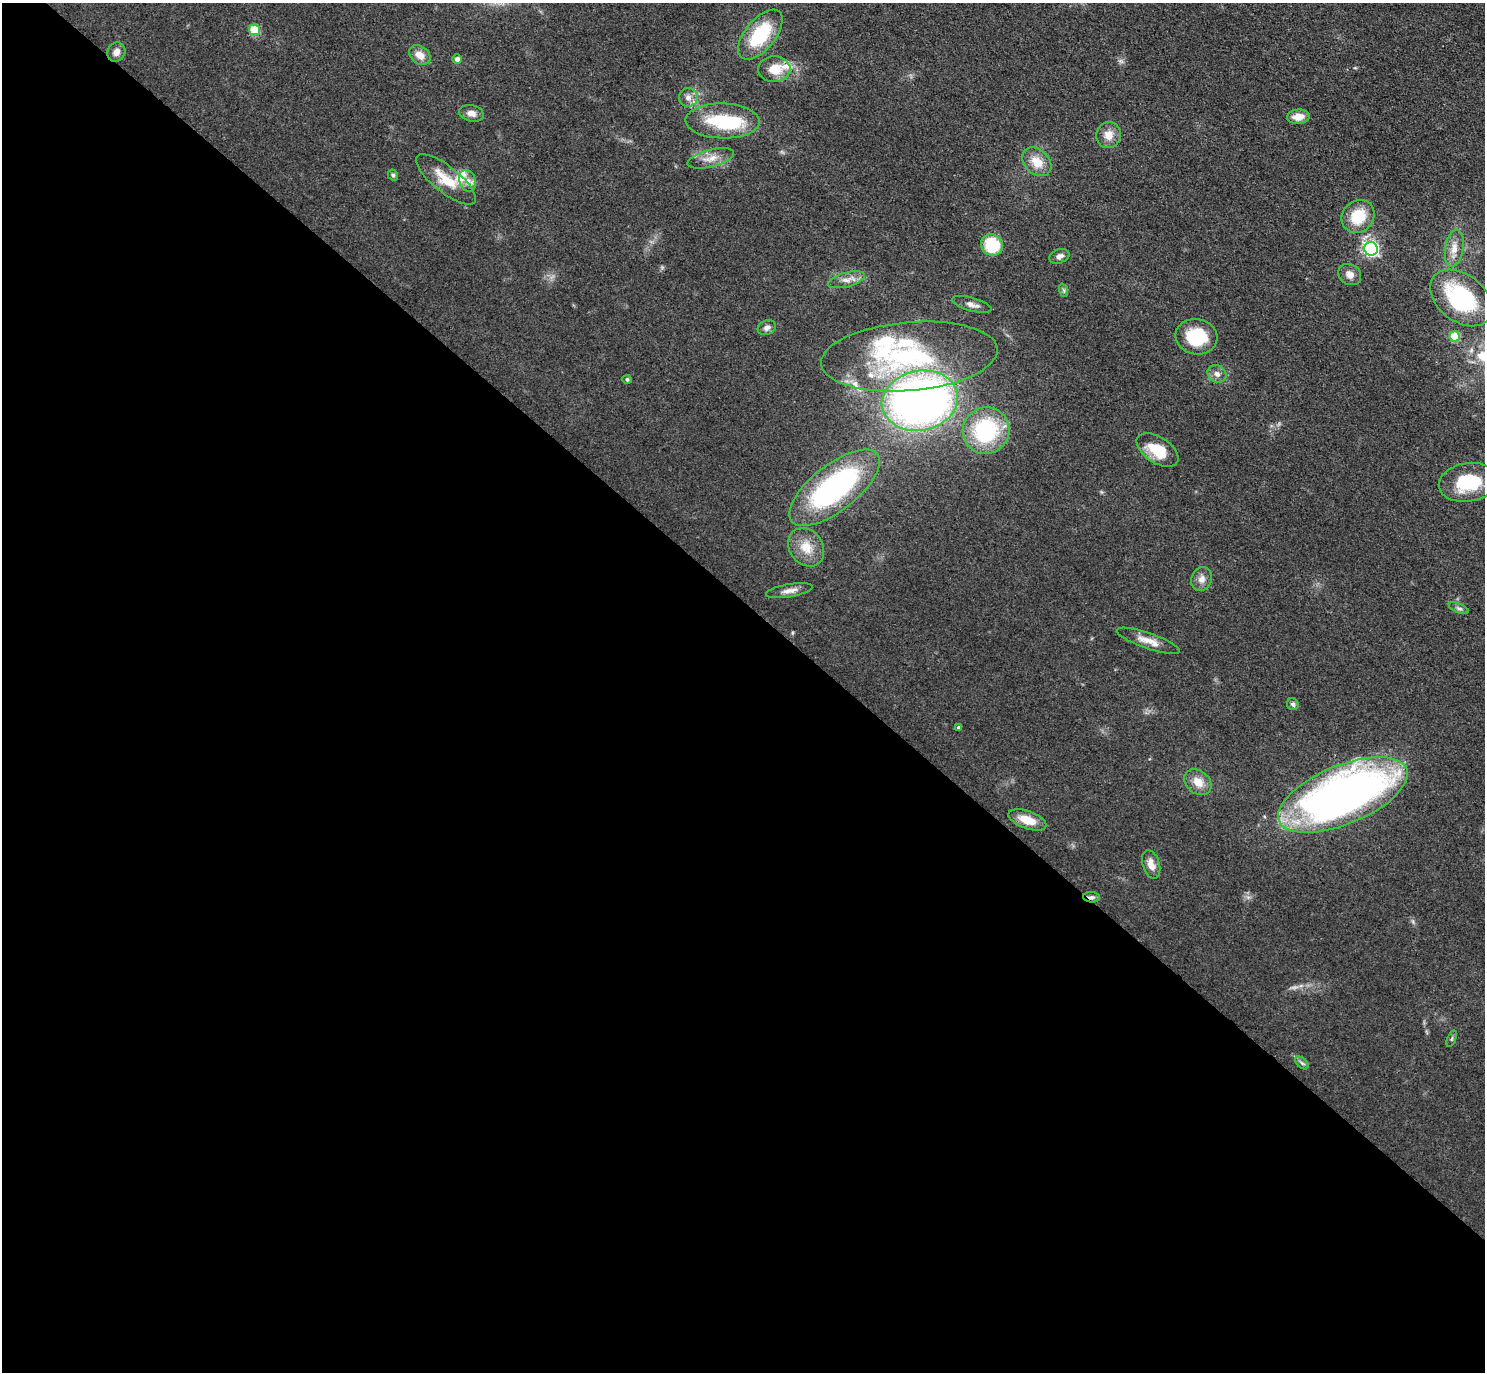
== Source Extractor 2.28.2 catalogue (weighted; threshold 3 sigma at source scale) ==
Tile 14 of 4 x 4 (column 2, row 4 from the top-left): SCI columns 1526-3008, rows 200-1569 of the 6016 x 6023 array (HDU 1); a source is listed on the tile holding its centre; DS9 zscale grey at full resolution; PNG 1487 x 1374 px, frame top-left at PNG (2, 3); each listed source drawn as its Kron ellipse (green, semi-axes under 4 px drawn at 4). Shown black and unused: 56% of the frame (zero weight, under 3 of 4 exposures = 5% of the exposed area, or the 3 px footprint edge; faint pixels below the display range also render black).
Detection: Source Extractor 2.28.2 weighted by HDU 2 'WHT'; one run over the whole footprint, this tile lists its part. Background 0.0466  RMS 0.0061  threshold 0.0272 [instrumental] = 3 sigma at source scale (4.5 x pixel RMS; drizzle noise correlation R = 1.50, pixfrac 1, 0.05/0.05 arcsec/px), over >= 5 px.
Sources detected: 59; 1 too faint to see at this stretch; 1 inside a brighter object's white glare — neither listed nor drawn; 6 inside a brighter listed object's ellipse — not listed separately; the other 51 listed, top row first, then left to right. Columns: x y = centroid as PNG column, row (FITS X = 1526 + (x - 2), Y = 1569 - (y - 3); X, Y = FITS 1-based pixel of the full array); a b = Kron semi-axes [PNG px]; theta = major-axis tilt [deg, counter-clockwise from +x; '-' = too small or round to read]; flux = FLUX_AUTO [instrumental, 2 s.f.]
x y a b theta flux
254 30 5 5 - 26
760 35 30 15 51 33
116 52 10 8 62 3.8
420 55 12 8 -36 6.4
457 59 5 4 - 2.6
774 69 16 13 4 12
688 97 9 9 - 3.9
471 113 12 8 -12 4.3
1298 117 11 7 4 6.5
723 121 37 17 -1 36
1109 135 13 12 - 6.9
711 158 24 8 14 7.2
1037 162 16 12 -43 11
393 175 6 5 - 1.3
446 179 37 13 -38 17
468 181 11 8 -70 4.5
1358 216 17 15 46 21
992 245 11 10 - 30
1454 248 19 9 80 6.3
1371 249 7 6 - 150
1059 256 10 7 19 3.2
1350 274 12 10 -34 4.5
846 280 19 7 15 5
1063 290 7 4 -70 1.1
1461 298 35 23 -38 58
972 304 20 6 -16 3.7
767 328 9 7 25 2.8
1455 336 5 5 - 25
1196 337 21 17 -9 27
909 356 88 34 5 100
1217 374 10 8 -36 3.5
627 379 4 4 - 1.3
920 401 38 30 11 410
986 431 23 23 - 61
1157 450 23 13 -33 19
1468 482 29 19 9 33
834 488 55 23 38 130
806 547 20 16 -55 12
1202 579 12 10 68 4.4
789 591 24 6 10 4.7
1459 608 10 4 -23 1.6
1148 641 33 8 -19 7.5
1293 704 6 5 - 1.5
959 727 4 3 - 1.4
1198 782 15 11 -39 8.2
1343 795 69 29 22 410
1027 820 20 9 -20 11
1151 865 15 8 -73 5.4
1092 897 8 5 -5 1.9
1452 1039 8 3 69 0.81
1302 1063 8 4 -44 1.3
Overlapping masked pixels (flux is a lower limit): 4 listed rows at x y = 909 356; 834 488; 1343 795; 1092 897